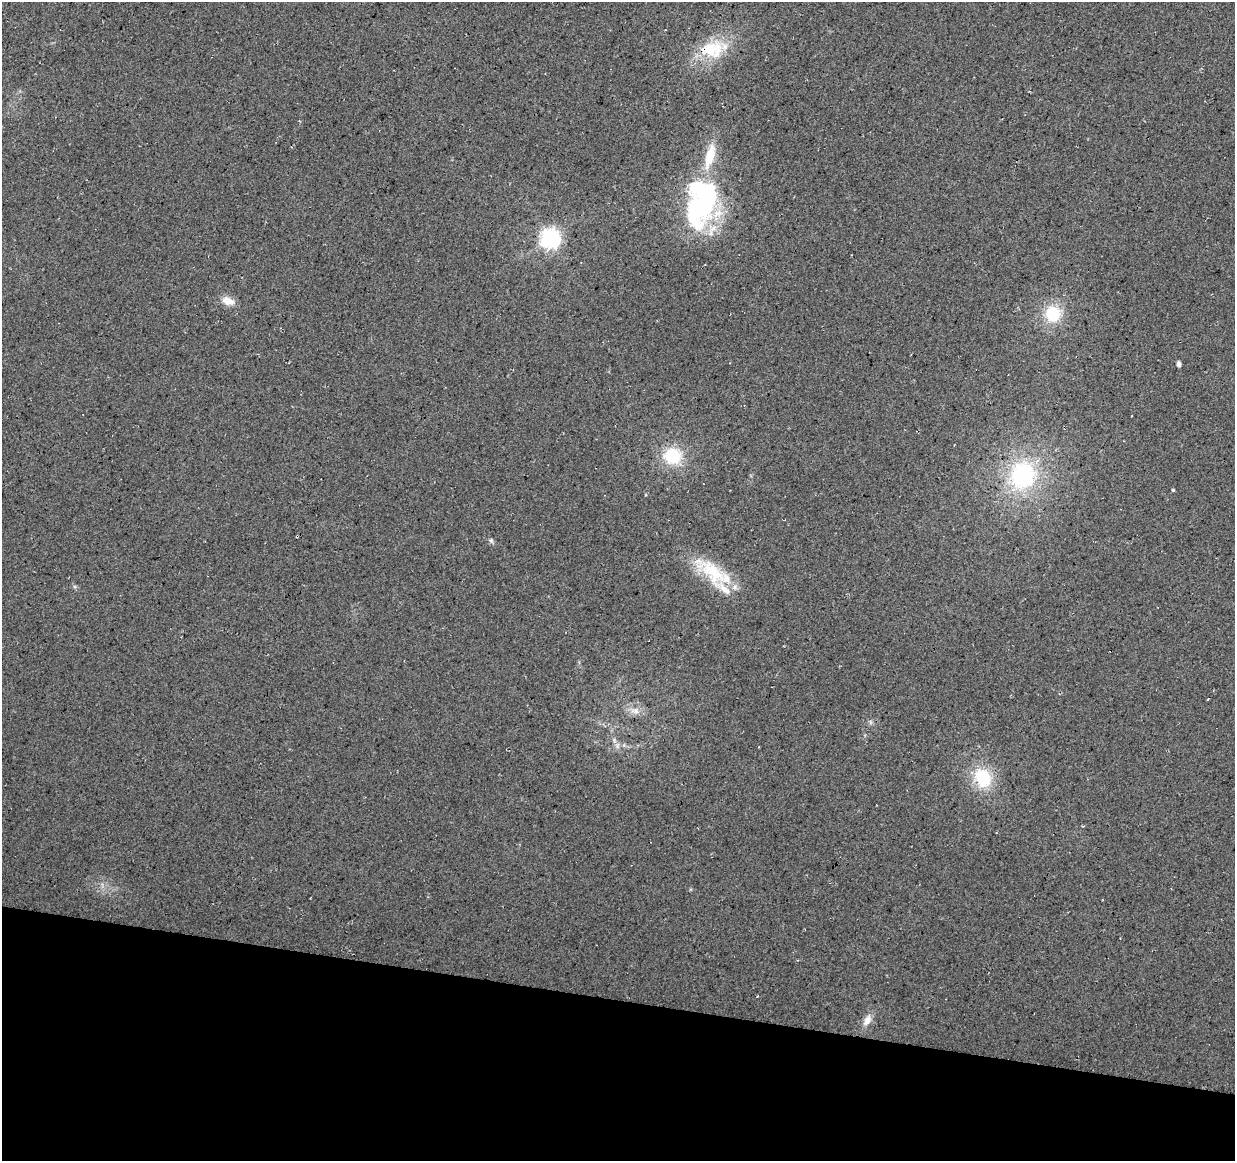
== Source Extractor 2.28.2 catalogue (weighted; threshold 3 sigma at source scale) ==
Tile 15 of 4 x 4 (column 3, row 4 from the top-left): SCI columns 2469-3701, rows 226-1384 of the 4944 x 5147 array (HDU 1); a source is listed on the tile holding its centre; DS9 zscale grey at full resolution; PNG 1237 x 1163 px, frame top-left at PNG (2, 2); no overlay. Shown black and unused: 14% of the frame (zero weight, under 3 of 4 exposures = <1% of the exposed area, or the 3 px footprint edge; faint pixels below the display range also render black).
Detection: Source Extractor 2.28.2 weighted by HDU 2 'WHT'; one run over the whole footprint, this tile lists its part. Background 0.0376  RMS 0.01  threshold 0.0463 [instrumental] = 3 sigma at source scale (4.5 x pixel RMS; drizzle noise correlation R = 1.50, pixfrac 1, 0.0396/0.0396 arcsec/px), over >= 5 px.
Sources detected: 21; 2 inside a brighter object's white glare — not listed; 4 inside a brighter listed object's ellipse — not listed separately; the other 15 listed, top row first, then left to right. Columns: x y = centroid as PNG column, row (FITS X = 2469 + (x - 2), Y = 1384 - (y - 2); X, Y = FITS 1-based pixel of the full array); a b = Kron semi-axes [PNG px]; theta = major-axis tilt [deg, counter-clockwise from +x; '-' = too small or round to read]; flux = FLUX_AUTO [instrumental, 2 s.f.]
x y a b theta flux
712 49 34 24 6 47
706 191 51 38 -89 120
550 238 7 7 - 550
228 301 15 9 -20 12
1053 314 18 17 - 40
1179 364 5 4 - 3.5
672 456 20 19 - 42
1022 475 37 33 70 110
1173 490 4 3 - 1.2
491 541 7 5 -68 2.2
712 572 51 21 -39 54
635 711 14 9 3 8.2
614 740 6 5 - 2.4
983 778 23 18 -60 46
867 1020 16 9 63 8.6
Overlapping masked pixels (flux is a lower limit): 1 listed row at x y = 712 49